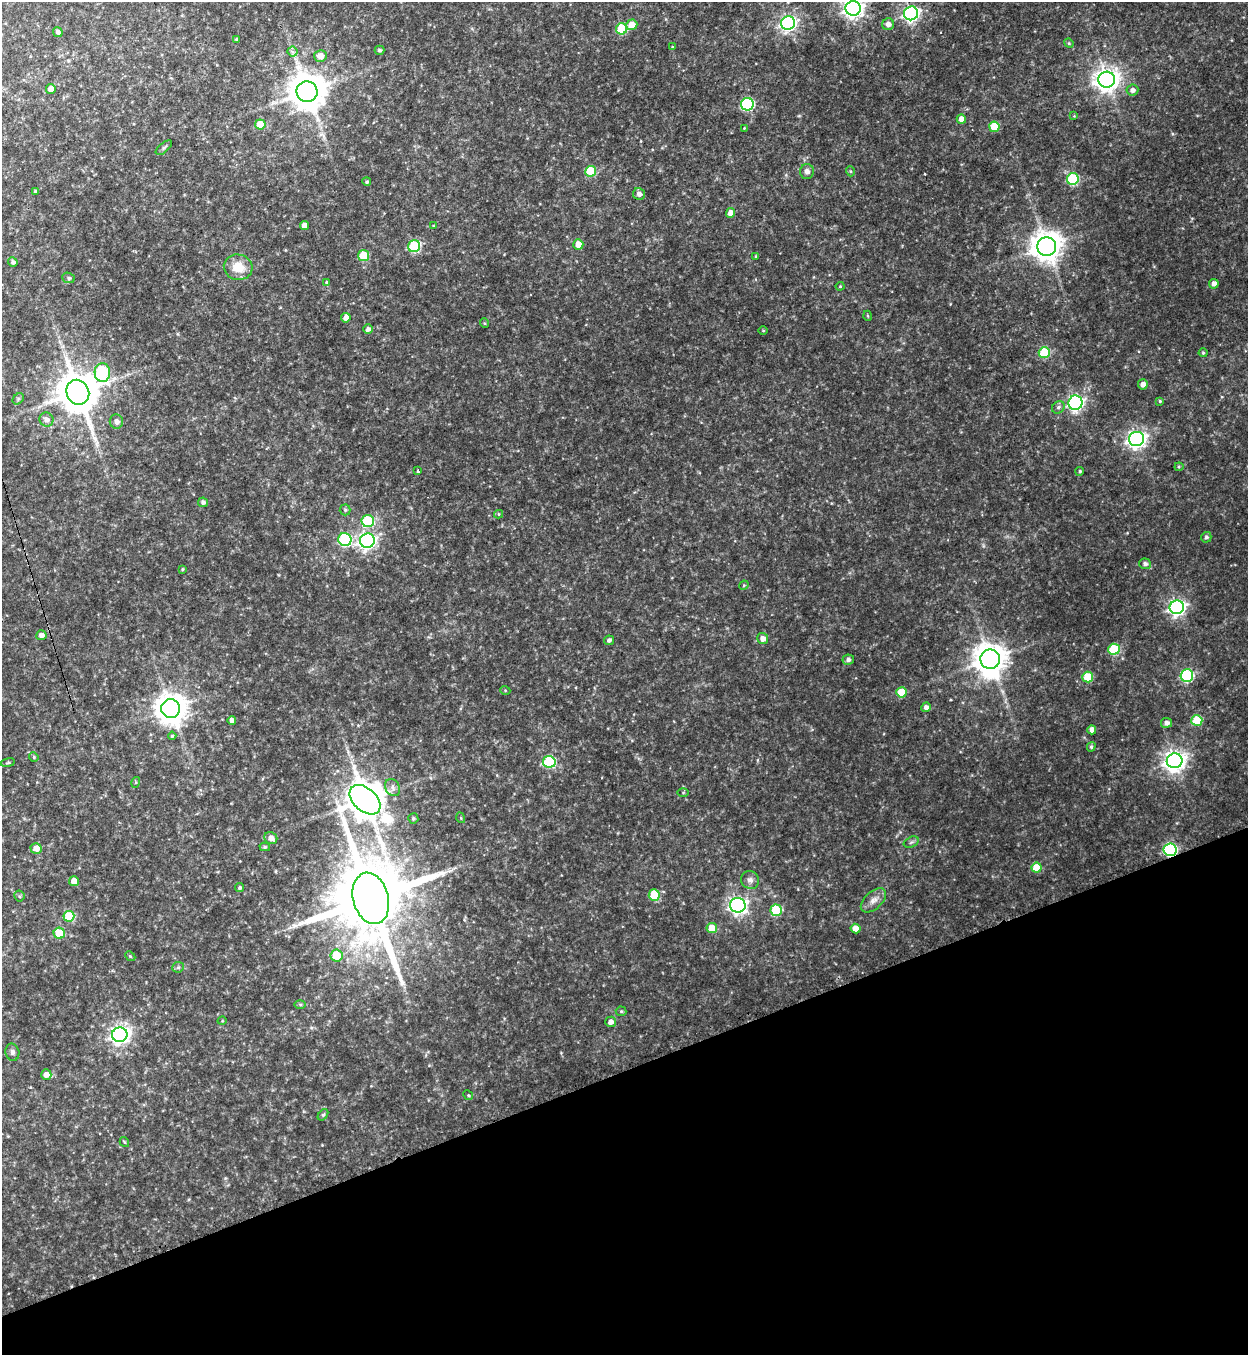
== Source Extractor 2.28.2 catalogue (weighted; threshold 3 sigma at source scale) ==
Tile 14 of 4 x 4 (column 2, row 4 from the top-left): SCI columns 1525-2770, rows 22-1374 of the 5414 x 5454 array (HDU 1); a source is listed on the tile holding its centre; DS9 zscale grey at full resolution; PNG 1250 x 1357 px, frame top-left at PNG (2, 2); each listed source drawn as its Kron ellipse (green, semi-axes under 4 px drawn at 4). Shown black and unused: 21% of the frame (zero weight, under 3 of 4 exposures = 3% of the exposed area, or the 3 px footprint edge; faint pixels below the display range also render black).
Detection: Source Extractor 2.28.2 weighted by HDU 2 'WHT'; one run over the whole footprint, this tile lists its part. Background 0.175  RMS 0.0097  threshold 0.0434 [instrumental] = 3 sigma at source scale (4.5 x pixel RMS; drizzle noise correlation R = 1.50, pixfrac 1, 0.05/0.05 arcsec/px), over >= 5 px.
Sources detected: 138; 2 cosmic-ray / hot-pixel residue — neither listed nor drawn; the other 136 listed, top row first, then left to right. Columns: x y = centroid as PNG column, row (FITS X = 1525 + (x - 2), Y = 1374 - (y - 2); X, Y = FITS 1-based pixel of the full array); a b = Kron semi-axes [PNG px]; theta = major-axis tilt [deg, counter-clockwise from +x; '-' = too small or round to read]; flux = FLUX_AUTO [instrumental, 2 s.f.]
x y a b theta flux
853 8 7 7 - 510
911 13 7 7 - 250
788 23 7 6 - 280
888 24 6 6 - 5.6
632 25 5 5 - 14
621 29 5 5 - 49
58 32 5 4 - 3.3
237 40 3 3 - 1.9
1069 43 5 4 - 1.2
673 47 3 3 - 1.8
379 50 5 4 - 2.1
292 52 5 5 - 2.2
320 56 6 6 - 7.7
1107 80 8 8 - 840
51 89 5 5 - 9.4
1132 90 6 5 - 4.5
307 92 10 10 - 2700
747 104 6 6 - 120
1074 116 4 4 - 0.76
961 119 5 4 - 7.5
260 124 5 5 - 25
994 127 5 5 - 25
744 128 2 2 - 0.6
164 148 10 4 41 2.1
591 171 5 5 - 35
807 171 7 7 - 4
850 171 5 3 - 0.98
1073 179 6 6 - 82
367 182 4 4 - 1.7
35 191 3 3 - 1.1
639 194 6 6 - 4.8
731 213 5 4 - 7.2
304 226 4 4 - 8.2
433 226 4 3 - 0.8
578 244 5 5 - 11
414 246 6 6 - 79
1047 246 9 9 - 1500
363 255 5 5 - 32
756 256 4 3 - 1.1
13 262 5 4 - 2.7
238 267 14 12 -15 17
68 278 6 5 - 1.6
326 282 4 4 - 1.1
1214 284 5 4 - 5.3
840 286 4 4 - 0.96
868 316 5 3 - 0.89
346 318 5 4 - 8.2
484 323 5 3 - 0.91
368 329 5 4 - 3.6
763 331 5 3 - 0.91
1044 352 5 5 - 56
1203 353 4 4 - 1.1
102 373 9 7 -87 90
1143 384 5 5 - 5.4
78 392 13 11 -67 3000
18 399 6 5 - 1.6
1160 401 4 4 - 1.2
1075 403 7 7 - 280
1058 407 7 5 44 2.7
46 420 7 6 - 5.2
116 422 7 6 - 4.2
1136 439 7 7 - 430
1179 467 4 4 - 1
418 470 3 3 - 2.8
1080 471 4 4 - 1.5
203 502 5 5 - 2.7
345 510 5 5 - 1.8
499 514 4 4 - 1.3
368 521 6 6 - 65
1206 537 5 5 - 2.4
345 540 6 6 - 100
367 541 7 7 - 320
1145 564 6 5 - 2.8
182 569 3 3 - 1
744 585 5 4 - 1
1177 607 7 7 - 360
41 635 5 5 - 4.4
763 639 6 5 - 7.1
609 640 5 4 - 2.7
1114 649 6 5 - 57
990 659 10 9 - 1700
848 660 6 5 - 3
1187 676 6 6 - 110
1088 677 5 5 - 29
505 690 5 3 - 0.92
901 692 5 5 - 27
926 707 5 4 - 4.5
171 709 9 9 - 1500
232 720 4 4 - 5.1
1197 720 5 5 - 36
1166 723 5 5 - 4.1
1092 730 4 4 - 5.4
172 736 4 4 - 1.3
1091 747 5 4 - 1.7
34 757 5 4 - 1.2
1175 761 8 7 - 680
549 762 6 6 - 78
8 763 7 3 10 1.2
136 782 5 3 - 1
392 788 9 7 -57 4
683 792 5 4 - 0.99
365 800 18 11 -42 2700
413 818 5 5 - 2
461 818 5 3 - 0.87
271 838 6 5 - 6.4
911 842 8 5 25 2
265 847 5 4 - 1.5
36 848 5 5 - 9.7
1170 850 6 6 - 160
1036 868 5 5 - 24
750 880 9 8 - 4.6
74 881 5 4 - 10
239 888 5 4 - 1.5
654 895 6 5 - 33
19 896 5 5 - 1.5
371 898 26 17 -75 15000
873 900 15 8 42 7.4
738 905 8 7 - 400
776 910 6 5 - 60
69 916 5 5 - 33
712 928 5 5 - 17
855 929 5 4 - 9.6
59 933 5 5 - 31
130 956 6 4 -44 1.2
337 956 6 6 - 25
178 967 6 5 - 1.9
300 1005 6 4 -2 1.3
621 1011 5 5 - 1.3
222 1021 4 3 - 0.76
611 1022 5 5 - 5.2
120 1035 8 7 - 480
12 1052 9 7 -79 3
46 1075 5 5 - 6.2
468 1095 5 4 - 1.2
323 1115 6 4 53 1.6
124 1142 5 4 - 0.97
Overlapping masked pixels (flux is a lower limit): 1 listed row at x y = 1170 850
Isophote crosses this tile's border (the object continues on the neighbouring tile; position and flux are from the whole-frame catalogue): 2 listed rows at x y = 853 8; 788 23